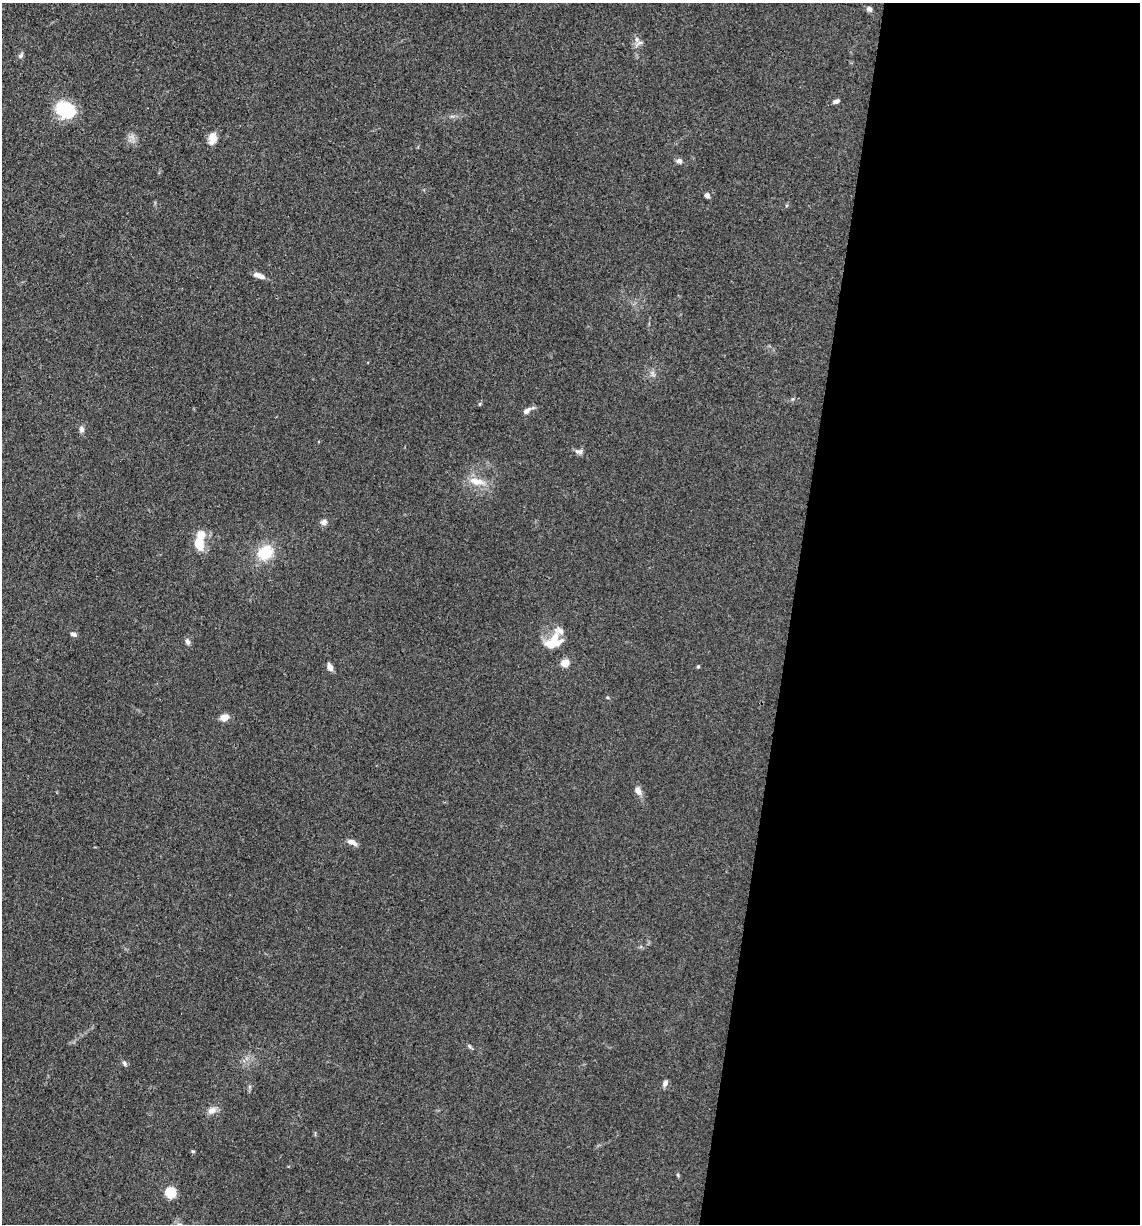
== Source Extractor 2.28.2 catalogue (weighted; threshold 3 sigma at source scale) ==
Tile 12 of 4 x 4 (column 4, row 3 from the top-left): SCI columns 3657-4794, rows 1228-2449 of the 4920 x 4899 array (HDU 1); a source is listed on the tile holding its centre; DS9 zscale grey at full resolution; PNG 1142 x 1226 px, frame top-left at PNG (2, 3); no overlay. Shown black and unused: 31% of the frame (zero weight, under 3 of 4 exposures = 1% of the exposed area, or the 3 px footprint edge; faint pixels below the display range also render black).
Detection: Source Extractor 2.28.2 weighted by HDU 2 'WHT'; one run over the whole footprint, this tile lists its part. Background 0.104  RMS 0.0065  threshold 0.0294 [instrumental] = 3 sigma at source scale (4.5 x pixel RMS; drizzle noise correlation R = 1.50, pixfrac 1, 0.05/0.05 arcsec/px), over >= 5 px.
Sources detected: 37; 3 inside a brighter listed object's ellipse — not listed separately; the other 34 listed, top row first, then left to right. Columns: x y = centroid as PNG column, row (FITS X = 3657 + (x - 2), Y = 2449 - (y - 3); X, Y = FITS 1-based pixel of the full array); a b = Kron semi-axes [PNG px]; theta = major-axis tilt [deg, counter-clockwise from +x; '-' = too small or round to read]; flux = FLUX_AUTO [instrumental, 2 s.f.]
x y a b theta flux
869 9 7 6 - 1.9
637 39 9 6 -88 2.8
21 56 8 5 41 1.5
836 101 8 5 20 1.9
65 110 20 16 -27 29
212 138 14 9 80 6.5
679 161 7 6 - 2.2
707 196 6 5 - 2
261 277 11 7 -15 2.8
480 404 6 4 89 0.73
527 411 10 6 36 2.8
82 429 8 6 -74 2.2
579 451 12 6 -8 2.4
477 481 25 10 -10 9.4
324 522 9 8 - 2.4
199 544 15 11 -74 12
265 552 18 15 35 20
561 631 18 9 -24 4.6
73 634 7 5 -22 1.9
187 641 9 6 -65 1.9
552 644 21 10 15 12
565 663 5 5 - 18
330 667 8 5 -65 3.9
698 667 5 4 - 0.88
224 717 7 6 - 7.2
638 791 11 7 -51 3.7
352 842 12 6 -24 3.7
469 1046 6 4 -47 1.1
124 1063 8 5 -60 1.4
665 1083 8 6 69 2.7
212 1110 13 9 28 4
193 1151 5 3 - 0.66
678 1175 6 4 -72 0.8
170 1193 5 5 - 48